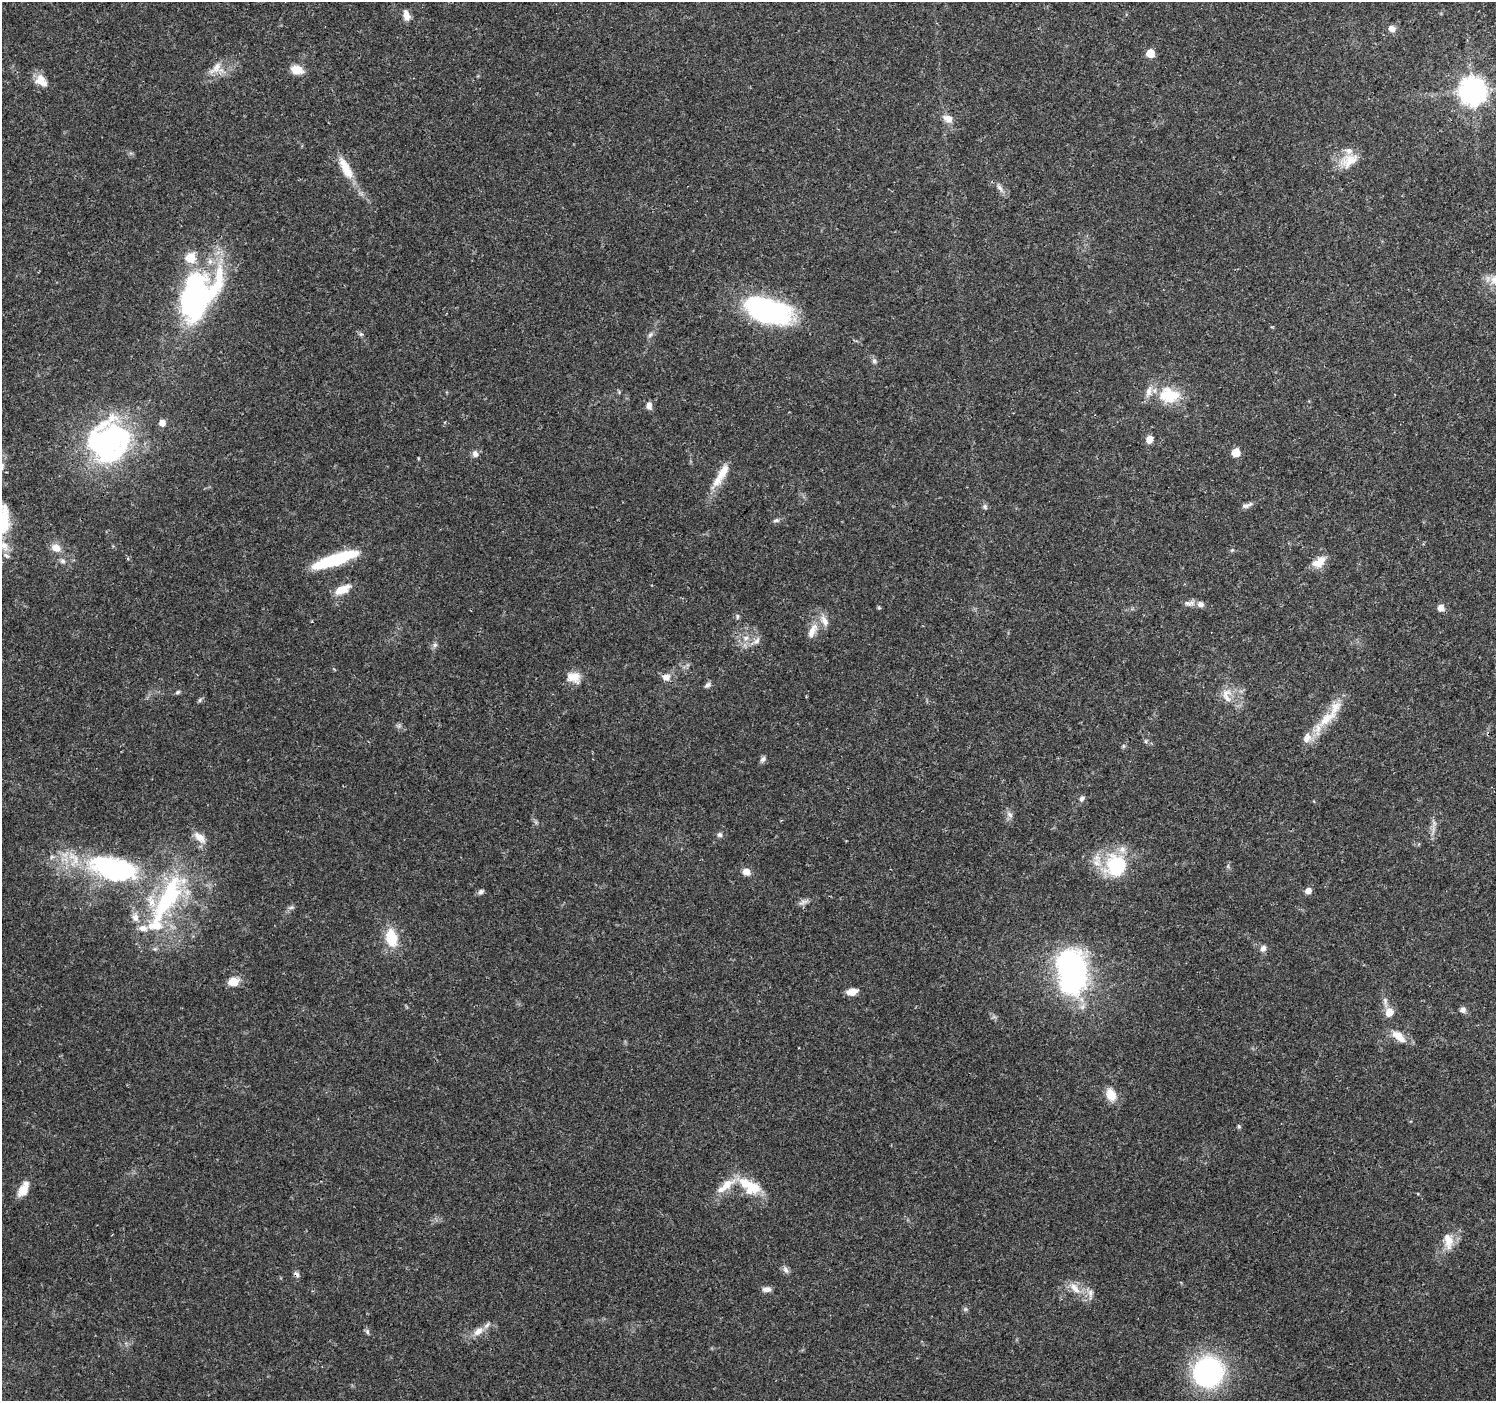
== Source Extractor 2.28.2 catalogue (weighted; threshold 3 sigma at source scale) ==
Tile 10 of 4 x 4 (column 2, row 3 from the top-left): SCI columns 1497-2990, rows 1577-2975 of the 5988 x 6020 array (HDU 1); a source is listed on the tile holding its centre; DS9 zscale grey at full resolution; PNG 1498 x 1403 px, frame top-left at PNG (2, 2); no overlay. Shown black and unused: <1% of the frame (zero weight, under 3 of 4 exposures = <1% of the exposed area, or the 3 px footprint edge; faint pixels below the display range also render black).
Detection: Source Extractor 2.28.2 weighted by HDU 2 'WHT'; one run over the whole footprint, this tile lists its part. Background 0.0621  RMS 0.0028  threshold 0.0124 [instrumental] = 3 sigma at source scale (4.5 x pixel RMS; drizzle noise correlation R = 1.50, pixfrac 1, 0.0396/0.0396 arcsec/px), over >= 5 px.
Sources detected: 107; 3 inside a brighter object's white glare — not listed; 14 inside a brighter listed object's ellipse — not listed separately; the other 90 listed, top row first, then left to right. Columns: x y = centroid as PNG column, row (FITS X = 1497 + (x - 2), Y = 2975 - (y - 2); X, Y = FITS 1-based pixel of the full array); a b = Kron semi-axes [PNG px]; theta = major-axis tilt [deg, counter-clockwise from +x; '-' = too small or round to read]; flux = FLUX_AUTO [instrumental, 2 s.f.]
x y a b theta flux
406 15 13 7 -76 2
1391 28 8 7 - 1.7
1150 53 5 5 - 7.4
216 68 20 10 46 3.4
297 70 13 9 -9 4.3
41 80 16 12 -41 3.7
1472 91 9 8 - 320
948 119 13 9 -31 2.4
1349 161 26 17 27 5.7
346 168 35 11 -63 6.2
1000 188 13 6 -50 1.4
1495 279 16 10 50 2.5
195 296 58 34 74 60
767 310 54 25 -17 44
650 334 8 6 49 0.77
874 361 7 6 - 0.7
1169 395 30 20 -5 11
649 405 9 7 89 1.5
162 423 7 6 - 1.8
1149 439 9 7 66 2.1
108 442 45 42 53 64
1236 453 6 5 - 8.2
475 454 9 7 -63 1.2
418 458 5 3 - 0.21
721 475 39 9 60 5.6
1246 506 13 6 11 1.1
985 507 8 6 -49 0.68
776 520 9 5 6 0.67
2 521 37 19 81 12
56 548 12 10 -35 2.5
1232 550 5 5 - 0.36
6 555 11 5 -34 0.85
335 560 45 10 19 19
62 561 8 6 -17 0.83
1319 562 19 11 33 3.7
342 589 20 9 25 4
1189 603 17 6 0 1.4
879 608 5 4 - 0.32
1441 608 8 8 - 1.6
737 616 8 4 -90 0.48
812 631 23 9 64 3.1
746 638 8 6 3 1.3
756 641 11 6 38 1.2
435 645 6 6 - 0.72
574 677 17 12 -19 3.8
666 677 11 9 8 2
708 685 9 6 34 0.81
178 692 7 5 27 0.49
1227 695 23 12 -81 4
200 700 7 5 60 0.48
1327 718 35 13 39 7.9
1146 741 6 4 72 0.37
1123 746 6 4 -72 0.38
763 759 9 6 46 0.87
1082 799 8 6 42 0.84
1010 815 10 7 -45 1.1
1434 823 7 4 -72 0.71
720 835 7 6 - 0.76
199 837 19 10 -41 2.8
1116 865 29 27 69 18
121 870 95 35 -9 56
746 872 11 8 -19 1.8
1308 891 6 5 - 2.1
481 892 7 6 - 0.77
803 902 13 5 21 1.1
291 907 9 4 9 0.57
135 917 11 9 -80 1.9
156 925 23 19 37 9.3
391 938 18 11 -78 9.1
1263 948 9 7 61 1.2
1072 972 53 33 -84 58
233 982 11 9 8 4
852 992 12 7 10 2.7
1463 1010 8 7 - 1
1389 1012 9 8 - 3.3
1398 1036 20 10 -39 4
1111 1095 15 11 -67 4.1
1239 1126 6 4 -89 0.44
750 1186 34 16 -32 8.9
23 1189 20 10 63 3.4
1448 1241 23 11 -83 4.2
786 1270 11 6 -63 1
296 1274 9 6 -29 0.79
1075 1288 19 9 -51 3.3
767 1289 11 6 4 1.3
1090 1293 11 6 -79 1.3
965 1309 6 5 - 0.48
478 1331 16 9 43 2.5
367 1332 7 5 -70 0.6
1208 1372 21 20 - 67
Overlapping masked pixels (flux is a lower limit): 2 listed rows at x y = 666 677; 296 1274
Isophote crosses this tile's border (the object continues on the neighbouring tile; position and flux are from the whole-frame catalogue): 2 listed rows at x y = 1495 279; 2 521